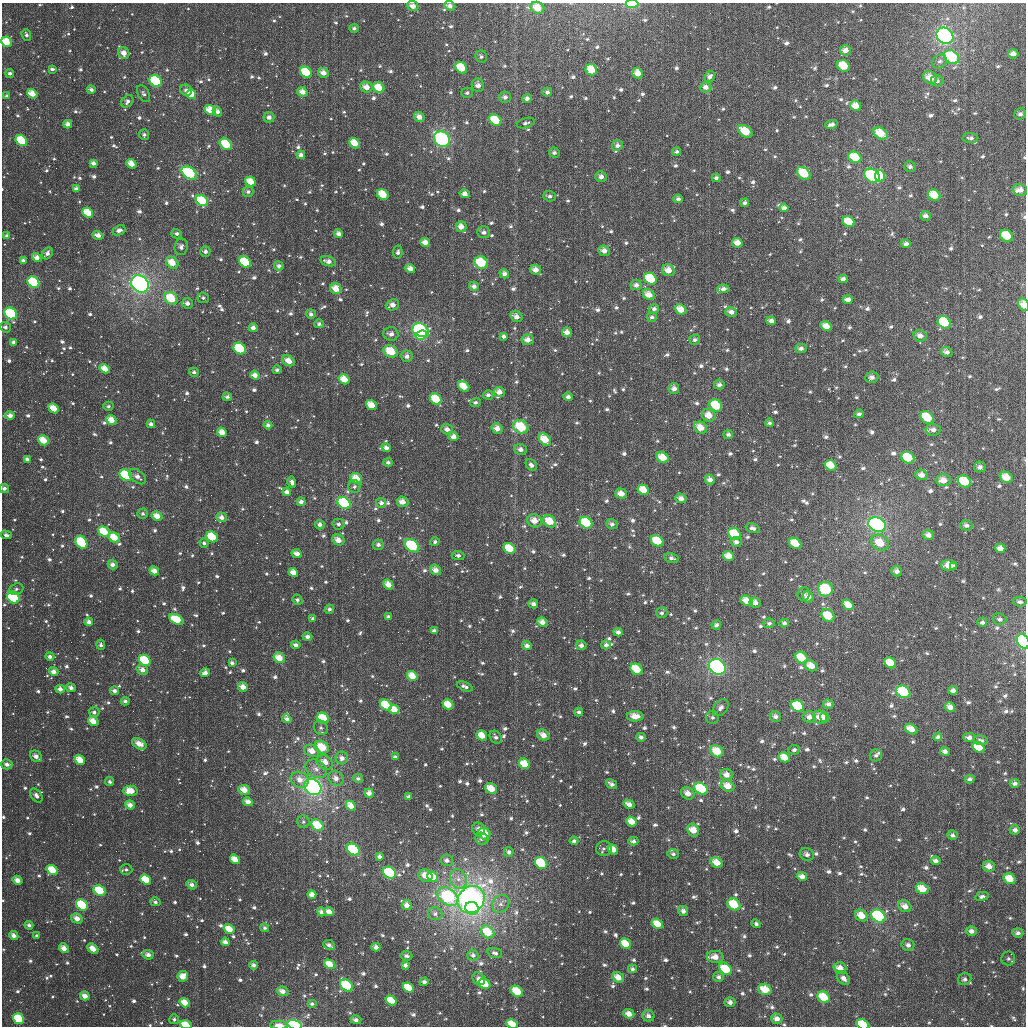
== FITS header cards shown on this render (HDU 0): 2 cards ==
NAXIS1  =                 1024
NAXIS2  =                 1024

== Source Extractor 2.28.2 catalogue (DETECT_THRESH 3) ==
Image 1024 x 1024 px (HDU 0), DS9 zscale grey, 1 PNG px = 1 image px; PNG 1028 x 1028 px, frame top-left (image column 1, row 1024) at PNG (2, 3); each listed source drawn as its Kron ellipse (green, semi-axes under 4 px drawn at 4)
Background 2940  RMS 72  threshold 217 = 3 sigma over >= 5 px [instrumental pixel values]
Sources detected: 1185; of the 1185, the 500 brightest by FLUX_AUTO listed and drawn (685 fainter detections omitted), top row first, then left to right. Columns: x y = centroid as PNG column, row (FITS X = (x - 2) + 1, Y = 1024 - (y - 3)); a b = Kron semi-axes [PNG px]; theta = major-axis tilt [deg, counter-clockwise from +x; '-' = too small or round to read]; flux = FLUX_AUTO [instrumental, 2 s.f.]
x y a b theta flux
632 4 6 3 4 1.3e+05
413 6 6 4 -23 3.7e+04
450 6 6 4 -20 2.5e+04
537 8 7 6 - 7.8e+04
354 28 4 4 - 1.5e+04
26 35 6 4 -69 1.5e+04
945 36 9 7 -40 9.2e+05
6 42 6 5 - 1.1e+05
845 50 5 5 - 3.2e+04
124 53 6 5 - 3.9e+04
1013 54 5 4 - 3.1e+04
481 57 6 5 - 1.5e+04
952 57 8 6 -34 2.8e+05
939 61 8 6 42 1.5e+04
843 66 6 5 - 1.1e+05
461 68 6 5 - 1.6e+05
52 69 4 3 - 1.4e+04
591 70 6 5 - 9.4e+04
306 72 6 5 - 1.8e+05
10 73 4 4 - 1.5e+04
323 73 5 5 - 4.0e+04
638 73 5 5 - 5.1e+04
710 76 5 5 - 1.9e+04
930 78 7 6 - 5.6e+04
156 81 7 5 -42 3.4e+05
937 81 6 5 - 1.7e+04
478 85 7 6 - 3.1e+04
366 87 6 5 - 4.6e+04
706 87 6 5 - 2.7e+04
379 88 6 5 - 8.7e+04
91 90 4 3 - 1.8e+04
186 90 6 5 - 2.1e+04
302 92 5 4 - 4.1e+04
547 92 5 4 - 1.7e+04
467 93 6 5 - 1.4e+04
32 94 5 4 - 6.3e+04
144 94 9 5 -61 1.4e+04
191 94 5 5 - 8.2e+04
7 96 3 3 - 1.4e+04
505 97 6 5 - 2.1e+04
527 98 5 4 - 2.2e+04
127 101 7 5 49 2.0e+04
856 106 6 5 - 6.1e+04
210 110 6 4 -27 6.8e+04
217 112 5 4 - 2.4e+04
1020 114 6 5 - 2.0e+04
269 117 5 5 - 2.6e+04
419 117 5 5 - 3.9e+04
495 120 6 5 - 1.6e+05
526 123 9 5 17 1.4e+04
68 124 4 4 - 3.2e+04
831 125 6 4 19 2.1e+04
745 131 8 5 -34 1.3e+05
881 134 8 5 -33 1.1e+05
144 135 5 5 - 1.4e+04
970 138 8 5 -1 1.6e+04
442 139 9 7 -40 6.0e+05
21 141 6 5 - 2.2e+05
355 143 6 4 -39 8.5e+04
226 144 7 5 -38 1.4e+05
617 145 5 5 - 2.2e+04
677 151 4 4 - 1.4e+04
554 153 5 5 - 1.6e+04
301 155 4 4 - 2.5e+04
855 157 7 5 -29 1.3e+05
93 163 4 4 - 2.1e+04
131 164 5 4 - 5.7e+04
910 167 5 5 - 1.6e+04
189 173 8 5 -34 4.0e+05
804 173 8 5 -41 1.4e+05
872 176 8 6 -37 4.4e+05
880 176 6 5 - 9.1e+04
601 177 5 5 - 2.6e+04
716 178 4 4 - 1.5e+04
250 182 5 4 - 7.1e+04
76 189 4 4 - 2.8e+04
1020 190 7 6 - 3.6e+04
248 192 5 5 - 1.5e+04
383 194 6 5 - 1.1e+05
465 194 5 4 - 2.9e+04
934 195 6 5 - 1.1e+05
550 196 6 5 - 1.7e+04
678 199 4 4 - 1.8e+04
202 201 6 5 - 1.9e+05
745 203 4 4 - 1.5e+04
784 208 4 4 - 2.1e+04
88 213 6 4 -42 9.6e+04
925 216 5 5 - 2.3e+04
849 222 6 5 - 8.3e+04
461 227 5 5 - 4.3e+04
119 230 7 5 24 2.1e+04
484 232 6 6 - 1.8e+04
177 234 5 4 - 1.5e+04
339 234 4 4 - 2.7e+04
98 235 5 4 - 2.9e+04
7 236 4 3 - 1.6e+04
1006 236 7 5 -32 1.4e+05
425 242 5 4 - 3.9e+04
737 243 5 4 - 4.5e+04
906 244 5 4 - 2.2e+04
181 247 8 6 78 2.3e+04
205 251 5 5 - 1.8e+04
604 251 6 5 - 3.5e+04
398 252 6 5 - 1.6e+04
47 253 6 5 - 2.0e+04
37 257 5 4 - 3.2e+04
23 261 4 3 - 2.2e+04
328 261 8 4 -16 2.8e+04
245 262 6 5 - 2.1e+05
172 263 7 5 -37 7.6e+04
481 263 7 6 - 2.2e+05
279 266 5 4 - 1.8e+04
410 268 5 4 - 3.6e+04
535 270 6 5 - 3.7e+04
668 270 6 6 - 4.6e+04
504 274 5 4 - 2.2e+04
650 279 7 5 -35 2.4e+05
843 279 4 4 - 2.3e+04
33 282 6 5 - 4.0e+05
140 284 9 8 - 1.4e+06
636 285 5 5 - 2.3e+04
474 286 5 4 - 2.2e+04
336 289 6 5 - 6.2e+04
723 289 6 4 4 2.3e+04
649 295 6 5 - 5.6e+04
171 298 7 6 - 1.6e+05
203 298 6 5 - 1.4e+04
848 299 5 4 - 2.3e+04
187 303 5 5 - 2.5e+04
392 305 7 5 23 3.4e+04
1023 305 7 5 -64 5.3e+04
654 309 5 5 - 1.8e+04
681 309 6 4 -28 6.7e+04
731 312 6 5 - 2.8e+04
11 314 7 5 -36 2.8e+05
311 314 5 4 - 1.8e+04
516 317 6 5 - 3.3e+04
652 317 5 5 - 1.5e+04
771 321 4 4 - 2.5e+04
944 322 7 5 -35 2.1e+05
319 324 5 4 - 1.5e+04
826 326 6 4 -29 4.9e+04
5 327 5 5 - 1.6e+04
253 328 4 4 - 2.7e+04
420 330 8 6 -22 5.1e+05
567 332 5 4 - 3.7e+04
391 334 7 6 - 2.4e+04
421 335 7 4 5 3.3e+05
504 336 4 4 - 1.7e+04
920 336 6 5 - 2.8e+04
528 340 6 5 - 3.5e+04
695 340 5 5 - 1.5e+04
14 342 4 4 - 1.5e+04
801 348 6 4 1 1.8e+04
240 349 7 5 -37 4.2e+05
391 351 7 6 - 1.4e+05
946 352 6 5 - 2.3e+04
407 356 6 5 - 2.5e+04
289 361 7 5 -34 4.7e+04
105 369 5 4 - 6.2e+04
277 370 4 4 - 1.5e+04
194 372 5 4 - 1.6e+04
255 375 5 4 - 3.4e+04
872 377 7 5 6 1.8e+04
344 379 6 5 - 6.7e+04
719 385 5 5 - 1.9e+04
464 386 6 4 -36 8.0e+04
674 389 5 5 - 2.7e+04
499 392 6 5 - 4.0e+04
488 395 5 4 - 1.7e+04
227 397 4 4 - 1.6e+04
568 397 4 4 - 2.0e+04
436 399 6 5 - 1.5e+05
475 402 5 4 - 1.5e+04
371 405 6 4 -38 6.8e+04
108 406 5 4 - 1.4e+04
716 406 7 5 -39 1.8e+05
54 408 5 4 - 7.1e+04
859 414 5 4 - 1.6e+04
709 415 7 6 - 5.6e+04
10 416 5 3 - 2.6e+04
927 417 7 5 -40 1.6e+05
111 420 5 4 - 6.2e+04
769 423 4 4 - 1.4e+04
151 424 4 4 - 2.0e+04
268 425 4 4 - 1.8e+04
521 427 8 6 -24 2.1e+05
497 428 5 5 - 3.9e+04
700 428 7 5 -32 6.1e+04
447 429 5 5 - 2.8e+04
933 430 7 6 - 2.9e+04
222 432 5 4 - 5.0e+04
728 434 5 4 - 1.5e+04
453 437 5 4 - 3.2e+04
545 439 7 5 -45 9.1e+04
43 440 6 4 -34 8.1e+04
386 448 5 4 - 2.3e+04
520 449 6 5 - 2.8e+04
663 458 6 5 - 8.3e+04
908 458 7 5 -34 1.6e+05
27 459 4 4 - 1.8e+04
388 462 4 4 - 1.4e+04
531 465 6 5 - 2.2e+04
831 465 6 5 - 8.4e+04
980 467 6 5 - 2.3e+04
126 475 6 5 - 3.4e+05
921 475 6 5 - 3.3e+04
137 477 10 6 -39 2.9e+04
1006 477 7 5 -30 6.9e+04
356 478 6 5 - 7.6e+04
710 480 5 5 - 2.7e+04
943 480 7 6 - 4.5e+04
964 481 7 5 -31 2.0e+05
292 482 6 4 -73 1.9e+04
354 487 6 6 - 1.5e+04
4 488 5 4 - 1.9e+04
643 490 6 4 -31 8.1e+04
287 492 4 4 - 2.9e+04
621 494 6 5 - 4.7e+04
681 498 5 4 - 3.0e+04
301 502 4 4 - 2.2e+04
403 502 6 5 - 4.4e+04
344 503 7 5 -37 3.7e+05
381 503 5 5 - 1.9e+04
143 514 5 5 - 1.4e+04
157 516 5 4 - 5.0e+04
222 517 5 5 - 2.5e+04
534 521 7 6 - 5.9e+04
550 521 7 5 -35 1.0e+05
586 523 7 5 -35 2.2e+05
338 524 6 5 - 1.7e+04
612 524 6 5 - 1.8e+04
877 524 9 7 -21 1.2e+06
320 525 5 4 - 2.2e+04
966 525 6 5 - 1.8e+04
753 528 7 5 -15 1.8e+04
104 532 6 4 -33 1.3e+05
735 534 7 5 -40 1.7e+05
6 535 6 4 -14 1.6e+04
928 535 5 5 - 3.0e+04
114 537 6 5 - 9.1e+04
212 537 6 5 - 1.7e+05
338 540 6 5 - 4.1e+04
657 541 7 5 -30 1.3e+05
81 542 7 5 -55 2.5e+05
435 542 4 4 - 1.4e+04
736 542 5 5 - 2.0e+04
204 543 5 4 - 1.4e+04
795 543 7 5 -32 9.0e+04
880 543 9 7 -33 9.2e+04
378 545 5 5 - 1.9e+04
412 546 8 5 -37 3.6e+05
509 548 6 5 - 1.2e+05
1000 548 5 4 - 3.7e+04
297 554 5 4 - 3.4e+04
458 555 6 4 -4 1.8e+04
728 556 6 5 - 5.5e+04
671 558 7 4 -13 1.5e+04
113 565 5 4 - 2.5e+04
949 566 7 5 -3 6.8e+04
954 566 4 3 - 1.5e+04
435 570 6 5 - 3.9e+04
154 571 5 4 - 4.1e+04
897 571 5 5 - 2.1e+04
293 573 5 4 - 5.0e+04
388 585 5 4 - 5.3e+04
16 589 7 5 22 1.4e+04
826 589 7 7 - 3.5e+05
804 594 7 6 - 1.4e+04
13 597 7 5 -37 4.0e+05
808 597 6 5 - 3.3e+04
297 600 5 5 - 1.5e+04
747 601 6 5 - 5.7e+04
1020 602 7 5 -7 1.8e+04
755 603 5 5 - 3.3e+04
533 604 5 4 - 2.3e+04
848 605 6 4 -35 6.5e+04
329 609 4 4 - 1.5e+04
662 613 5 5 - 1.4e+04
828 615 7 5 -47 1.2e+05
388 617 4 4 - 1.7e+04
176 619 7 5 -29 1.6e+05
313 619 4 3 - 1.6e+04
1000 619 7 5 -19 1.7e+04
89 622 4 4 - 2.7e+04
542 622 5 4 - 3.7e+04
982 622 5 4 - 1.5e+04
769 623 5 4 - 1.4e+04
784 623 4 4 - 1.6e+04
716 625 5 4 - 1.7e+04
434 631 4 4 - 2.0e+04
618 632 4 4 - 1.9e+04
307 637 5 4 - 2.1e+04
1023 641 8 5 -62 8.2e+05
101 645 5 4 - 1.4e+04
296 645 4 4 - 2.1e+04
581 645 5 5 - 2.1e+04
606 645 5 4 - 1.7e+04
527 646 5 4 - 2.3e+04
50 657 4 4 - 2.2e+04
279 658 6 5 - 6.6e+04
801 658 6 5 - 1.3e+05
145 660 6 5 - 2.2e+05
232 663 4 3 - 1.6e+04
890 663 6 5 - 7.8e+04
811 666 7 5 -28 5.8e+04
717 667 9 7 -37 8.9e+05
637 669 6 5 - 1.3e+05
142 670 6 5 - 3.2e+04
54 672 5 4 - 3.2e+04
205 673 5 4 - 2.6e+04
412 676 5 4 - 7.0e+04
465 686 8 4 -20 1.9e+04
243 687 5 4 - 4.1e+04
71 688 5 4 - 2.5e+04
60 689 4 4 - 3.1e+04
953 690 5 4 - 2.2e+04
115 691 4 4 - 2.1e+04
903 692 7 6 - 2.7e+05
125 701 4 4 - 1.5e+04
448 704 6 5 - 7.4e+04
828 704 5 4 - 2.3e+04
386 705 6 5 - 1.6e+05
798 706 7 5 -34 2.5e+05
950 707 5 4 - 3.9e+04
721 708 9 6 50 2.5e+04
394 709 5 4 - 7.0e+04
94 712 5 5 - 1.7e+04
579 712 4 4 - 1.4e+04
635 716 8 5 0 5.8e+04
775 716 6 5 - 2.2e+04
712 717 6 6 - 1.6e+04
809 717 6 6 - 2.9e+04
820 717 7 6 - 6.1e+04
825 717 5 4 - 4.6e+04
323 718 6 5 - 1.5e+05
287 719 5 4 - 2.0e+04
93 721 5 4 - 5.9e+04
321 728 7 6 - 1.7e+04
911 729 6 5 - 5.5e+04
482 735 6 4 -33 7.5e+04
543 735 6 5 - 4.4e+04
496 737 7 5 -48 1.9e+04
641 737 4 4 - 1.7e+04
938 737 4 4 - 1.4e+04
969 737 6 5 - 2.2e+04
981 740 7 5 -10 1.4e+04
139 744 8 5 -31 5.2e+04
322 747 7 6 - 1.3e+05
979 747 6 5 - 9.5e+04
794 750 6 5 - 1.5e+04
312 751 8 6 -23 5.0e+04
717 751 7 5 -33 1.1e+05
945 751 5 4 - 2.0e+04
876 755 6 6 - 1.3e+04
36 756 6 5 - 3.5e+04
395 757 4 3 - 1.8e+04
784 757 6 4 -30 6.6e+04
342 758 6 6 - 2.7e+04
80 760 6 4 -34 9.0e+04
325 762 8 6 -40 5.4e+04
7 764 5 5 - 2.4e+04
524 764 6 5 - 8.7e+04
316 769 11 8 -34 3.6e+04
727 775 6 5 - 3.8e+04
336 778 8 7 - 3.2e+04
358 778 5 4 - 1.5e+04
970 779 5 4 - 1.7e+04
300 780 9 7 -26 5.1e+04
110 782 4 4 - 1.5e+04
1015 783 5 4 - 1.8e+04
611 784 6 3 -34 2.0e+04
728 786 7 5 -28 6.2e+04
313 787 9 7 -37 1.3e+06
491 788 6 5 - 7.9e+04
701 789 7 5 -33 2.9e+05
244 790 6 5 - 5.5e+04
130 791 7 5 1 8.7e+04
369 793 5 4 - 2.8e+04
688 793 7 6 - 4.4e+04
36 795 8 5 -53 2.6e+04
409 797 4 3 - 1.6e+04
248 802 5 4 - 3.4e+04
629 804 6 4 -30 3.3e+04
130 805 5 4 - 3.4e+04
351 806 5 4 - 5.3e+04
303 822 6 6 - 1.4e+04
631 822 5 4 - 6.1e+04
317 825 6 5 - 1.5e+05
479 829 7 6 - 2.9e+04
693 830 7 5 -60 7.1e+04
1015 830 5 4 - 2.1e+04
484 834 6 5 - 9.3e+04
953 835 5 4 - 1.5e+04
482 839 7 6 - 1.6e+04
574 841 4 4 - 1.4e+04
633 841 5 4 - 1.7e+04
604 848 8 7 - 1.6e+04
353 849 7 5 -35 3.7e+05
613 849 5 4 - 5.1e+04
509 852 5 4 - 1.6e+04
673 854 5 5 - 1.5e+04
807 854 7 6 - 1.9e+04
379 857 4 4 - 1.8e+04
235 859 5 4 - 7.1e+04
447 860 6 5 - 2.5e+04
935 861 5 4 - 2.1e+04
717 862 6 5 - 6.2e+04
541 863 6 5 - 2.9e+05
989 866 6 5 - 3.7e+04
126 869 6 5 - 1.4e+04
52 870 6 4 -35 1.2e+05
389 873 7 5 -35 3.3e+05
426 876 7 6 - 5.9e+04
802 876 5 4 - 3.0e+04
432 877 6 5 - 1.1e+05
458 879 10 8 -68 4.0e+04
1010 879 6 5 - 8.1e+04
17 880 5 4 - 4.1e+04
146 880 6 4 -38 2.0e+05
192 885 5 4 - 2.5e+04
922 889 6 5 - 9.3e+04
99 890 6 5 - 2.0e+05
312 895 4 4 - 4.3e+04
448 896 11 8 -34 5.3e+05
982 896 7 4 11 1.6e+04
471 900 14 12 41 2.3e+06
155 902 5 4 - 1.5e+04
501 904 9 8 - 2.7e+04
734 904 7 5 -39 1.5e+05
82 905 6 5 - 2.8e+05
407 905 5 5 - 3.6e+04
905 906 7 5 -35 4.0e+04
472 908 7 6 - 3.7e+05
683 911 5 5 - 2.3e+04
321 912 5 4 - 2.0e+04
329 912 5 4 - 3.9e+04
435 914 7 6 - 2.0e+04
861 915 7 5 -34 6.7e+04
878 916 7 6 - 5.4e+05
77 918 6 4 -33 3.9e+04
657 924 6 4 -32 7.9e+04
756 924 5 4 - 1.5e+04
29 925 4 4 - 1.9e+04
265 928 4 4 - 1.4e+04
229 929 6 4 -32 7.9e+04
971 931 5 4 - 2.4e+04
488 932 7 5 -40 1.3e+05
1018 933 5 4 - 1.7e+04
14 936 5 4 - 3.1e+04
37 936 4 4 - 1.4e+04
225 942 4 4 - 3.4e+04
625 944 6 5 - 1.1e+05
329 945 6 5 - 2.1e+04
908 945 6 6 - 2.4e+04
376 947 4 4 - 2.9e+04
64 948 5 4 - 4.5e+04
93 949 6 4 -41 5.0e+04
495 953 7 4 -17 1.6e+04
148 955 5 4 - 2.6e+04
473 955 5 5 - 1.9e+04
406 956 6 4 -7 1.4e+04
715 957 8 6 -3 5.1e+04
1008 958 7 7 - 1.4e+04
330 964 6 4 -32 8.8e+04
253 965 4 4 - 2.2e+04
405 965 4 4 - 1.9e+04
840 968 6 5 - 4.7e+04
632 969 4 4 - 1.4e+04
725 969 7 5 -43 2.1e+05
183 976 5 5 - 6.4e+04
618 977 6 5 - 5.2e+04
718 977 5 5 - 1.7e+04
843 978 7 5 -48 2.9e+04
479 979 7 5 -49 3.0e+04
965 979 7 6 - 1.5e+04
424 982 4 4 - 1.8e+04
484 984 6 5 - 1.5e+05
346 985 7 5 -40 2.4e+05
408 988 6 4 -39 1.3e+05
765 990 7 5 -19 9.1e+04
283 991 6 4 -19 3.5e+04
517 991 7 5 -36 1.5e+05
85 996 5 4 - 4.2e+04
824 997 6 5 - 1.3e+05
391 1000 6 4 -36 9.4e+04
730 1002 5 5 - 2.4e+04
185 1003 5 4 - 6.9e+04
312 1004 5 4 - 1.5e+04
629 1014 5 4 - 4.6e+04
648 1016 6 5 - 2.6e+04
18 1019 6 5 - 2.6e+05
174 1019 5 5 - 1.4e+04
777 1019 6 5 - 3.4e+04
356 1020 5 4 - 2.0e+04
512 1024 6 4 -27 9.2e+04
863 1024 7 5 -25 1.8e+05
186 1025 6 4 -18 1.3e+05
279 1025 9 4 -3 3.9e+04
295 1025 7 4 -17 3.9e+05
At the frame edge (FLAGS 8, measured only in part): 12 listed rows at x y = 632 4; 413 6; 537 8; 6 42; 1023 305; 4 488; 1023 641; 512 1024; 863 1024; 186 1025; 279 1025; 295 1025
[685 fainter detections neither listed nor drawn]

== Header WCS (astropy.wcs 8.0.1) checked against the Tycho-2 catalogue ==
Header WCS as astropy/WCSLIB reads it (applying the file's SIP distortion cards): RA---TAN-SIP/DEC--TAN-SIP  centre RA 01:34:35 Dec +32:11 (23.65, +32.19 deg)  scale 8.66 arcsec/px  FOV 147.8' x 147.9'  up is +179 deg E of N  parity flipped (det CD > 0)
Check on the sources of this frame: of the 60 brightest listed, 59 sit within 11.8 arcsec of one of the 180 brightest Tycho-2 stars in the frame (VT <= 11.33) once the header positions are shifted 5.04 arcsec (3.94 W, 3.14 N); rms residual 3.92 arcsec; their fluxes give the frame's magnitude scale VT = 23.33 - 2.5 log10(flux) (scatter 0.17 mag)
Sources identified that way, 321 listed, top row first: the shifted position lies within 11.8 arcsec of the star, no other Tycho-2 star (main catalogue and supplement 1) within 23.6 arcsec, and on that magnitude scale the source's flux lands within +1.5 / -3 mag of the star's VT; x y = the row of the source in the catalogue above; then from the Tycho-2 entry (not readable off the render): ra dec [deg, ICRS J2000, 3 dp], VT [Tycho-2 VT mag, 2 dp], TYC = Tycho-2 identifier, HIP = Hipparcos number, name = IAU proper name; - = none
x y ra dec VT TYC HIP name
413 6 23.962 +30.969 12.03 2293-789-1 - -
450 6 23.859 +30.966 12.14 2293-832-1 - -
537 8 23.611 +30.967 10.91 2293-894-1 - -
945 36 22.464 +31.007 7.98 2292-876-1 6978 -
6 42 25.101 +31.070 10.72 2294-304-1 - -
124 53 24.771 +31.093 11.71 2294-296-1 - -
1013 54 22.274 +31.044 11.40 2292-460-1 - -
952 57 22.445 +31.058 9.73 2292-969-1 - -
843 66 22.748 +31.087 10.56 2293-483-1 - -
461 68 23.822 +31.116 10.76 2293-604-1 - -
591 70 23.456 +31.113 10.77 2293-575-1 - -
306 72 24.258 +31.134 10.24 2293-687-1 - -
323 73 24.210 +31.134 11.59 2293-685-1 - -
638 73 23.327 +31.118 11.23 2293-581-1 - -
930 78 22.505 +31.109 11.33 2293-532-1 - -
156 81 24.680 +31.161 9.43 2293-802-1 - -
937 81 22.486 +31.115 12.58 2292-844-1 - -
478 85 23.774 +31.156 12.01 2293-717-1 - -
366 87 24.087 +31.166 11.48 2293-764-1 - -
706 87 23.135 +31.147 11.97 2293-675-1 - -
379 88 24.053 +31.168 10.61 2293-765-1 - -
302 92 24.268 +31.180 11.73 2293-837-1 - -
32 94 25.026 +31.194 11.30 2294-214-1 - -
191 94 24.580 +31.190 11.01 2293-862-1 - -
7 96 25.098 +31.200 12.19 2294-201-1 - -
505 97 23.698 +31.183 12.69 2293-809-1 - -
527 98 23.637 +31.185 12.30 2293-816-1 - -
856 106 22.711 +31.182 11.12 2293-752-1 - -
210 110 24.527 +31.228 11.48 2293-959-1 - -
217 112 24.506 +31.231 11.65 2293-949-1 - -
269 117 24.361 +31.243 11.90 2293-930-1 - -
419 117 23.937 +31.235 11.68 2293-948-1 - -
495 120 23.723 +31.240 10.31 2293-951-1 - -
68 124 24.926 +31.266 11.67 2294-235-1 - -
745 131 23.018 +31.252 10.58 2293-952-1 - -
881 134 22.638 +31.246 10.44 2293-931-1 - -
21 141 25.055 +31.308 9.82 2294-277-1 - -
355 143 24.118 +31.302 11.15 2293-793-1 - -
226 144 24.480 +31.310 10.04 2293-734-1 - -
617 145 23.379 +31.293 12.17 2293-854-1 - -
677 151 23.211 +31.303 12.64 2293-836-1 - -
855 157 22.708 +31.306 10.85 2293-843-1 - -
131 164 24.745 +31.360 11.33 2293-544-1 - -
189 173 24.581 +31.381 9.10 2293-506-1 - -
804 173 22.850 +31.349 10.09 2293-677-1 - -
872 176 22.659 +31.349 9.65 2293-688-1 - -
880 176 22.637 +31.347 10.40 2293-691-1 - -
601 177 23.422 +31.369 12.43 2293-584-1 - -
250 182 24.409 +31.399 11.15 2293-466-1 - -
76 189 24.901 +31.422 11.63 2294-337-1 - -
383 194 24.036 +31.424 10.51 2293-401-1 - -
465 194 23.805 +31.418 12.20 2293-435-1 - -
934 195 22.481 +31.391 10.42 2292-1078-1 - -
678 199 23.203 +31.417 12.39 2293-472-1 - -
202 201 24.546 +31.447 10.14 2293-331-1 - -
784 208 22.904 +31.432 11.72 2293-430-1 - -
88 213 24.867 +31.479 10.50 2294-293-1 - -
925 216 22.505 +31.440 12.13 2293-410-1 - -
849 222 22.720 +31.461 11.12 2293-377-1 - -
461 227 23.813 +31.497 11.78 2293-281-1 - -
484 232 23.750 +31.510 12.14 2293-258-1 - -
339 234 24.159 +31.520 12.26 2293-219-1 - -
1006 236 22.274 +31.483 10.66 2292-1043-1 - -
425 242 23.914 +31.537 11.69 2293-181-1 - -
737 243 23.032 +31.520 11.27 2293-257-1 - -
906 244 22.558 +31.509 11.67 2293-290-1 - -
604 251 23.409 +31.547 11.78 2293-184-1 - -
47 253 24.980 +31.578 12.36 2294-215-1 - -
23 261 25.048 +31.596 12.30 2294-194-1 - -
328 261 24.185 +31.587 12.10 2293-89-1 - -
245 262 24.421 +31.593 9.93 2293-69-1 - -
172 263 24.627 +31.597 10.91 2293-47-1 - -
481 263 23.755 +31.584 9.97 2293-100-1 - -
410 268 23.954 +31.600 11.77 2293-62-1 - -
535 270 23.601 +31.597 11.78 2293-90-1 - -
504 274 23.689 +31.608 12.16 2293-70-1 - -
650 279 23.275 +31.612 10.17 2293-65-1 - -
33 282 25.018 +31.648 9.58 2294-357-1 - -
140 284 24.716 +31.650 7.62 2293-1567-1 7680 -
474 286 23.774 +31.640 13.18 2293-81-1 - -
336 289 24.164 +31.653 11.25 2293-250-1 - -
723 289 23.069 +31.631 12.04 2293-21-1 - -
649 295 23.279 +31.650 11.48 2293-1683-1 - -
171 298 24.629 +31.683 10.13 2293-10-1 - -
1023 305 22.217 +31.647 11.62 2292-1419-1 - -
654 309 23.263 +31.684 12.48 2293-367-1 - -
681 309 23.187 +31.684 11.71 2293-373-1 - -
11 314 25.081 +31.724 9.34 2294-394-1 - -
516 317 23.651 +31.711 11.94 2293-31-1 - -
771 321 22.931 +31.705 11.68 2293-109-1 - -
944 322 22.441 +31.696 10.13 2292-1004-1 - -
826 326 22.775 +31.714 11.36 2293-13-1 - -
253 328 24.395 +31.750 12.70 2293-151-1 - -
420 330 23.923 +31.748 8.97 2293-115-1 7428 -
567 332 23.508 +31.745 11.47 2293-88-1 - -
391 334 24.005 +31.759 12.00 2293-155-1 - -
421 335 23.919 +31.760 9.55 2293-150-1 - -
528 340 23.619 +31.765 11.66 2293-154-1 - -
240 349 24.432 +31.801 10.22 2293-260-1 - -
391 351 24.003 +31.801 10.64 2293-232-1 - -
407 356 23.960 +31.812 12.35 2293-261-1 - -
289 361 24.293 +31.829 11.61 2293-301-1 - -
105 369 24.814 +31.854 11.12 2294-359-1 - -
277 370 24.326 +31.850 13.44 2293-335-1 - -
255 375 24.389 +31.864 12.23 2293-359-1 - -
344 379 24.136 +31.870 10.97 2293-363-1 - -
464 386 23.796 +31.882 11.08 2297-466-1 - -
674 389 23.201 +31.874 11.77 2293-344-1 - -
499 392 23.695 +31.893 11.53 2297-472-1 - -
488 395 23.727 +31.900 12.54 2297-505-1 - -
227 397 24.466 +31.917 12.34 2297-399-1 - -
436 399 23.874 +31.914 10.38 2297-459-1 - -
475 402 23.763 +31.919 13.02 2297-467-1 - -
371 405 24.057 +31.932 11.53 2297-379-1 - -
716 406 23.080 +31.913 9.84 2297-510-1 - -
54 408 24.957 +31.951 10.95 2298-313-1 - -
859 414 22.675 +31.922 11.85 2297-509-1 - -
709 415 23.099 +31.937 11.01 2297-423-1 - -
10 416 25.082 +31.969 11.84 2298-344-1 - -
927 417 22.480 +31.926 10.41 2296-1167-1 - -
111 420 24.793 +31.977 11.21 2298-351-1 - -
151 424 24.682 +31.985 12.52 2297-213-1 - -
268 425 24.350 +31.984 12.58 2297-252-1 - -
521 427 23.630 +31.976 9.84 2297-307-1 - -
497 428 23.699 +31.981 11.49 2297-294-1 - -
700 428 23.121 +31.967 11.67 2297-360-1 - -
447 429 23.841 +31.985 11.92 2297-262-1 - -
933 430 22.463 +31.954 12.12 2296-1245-1 - -
222 432 24.480 +32.003 11.11 2297-176-1 - -
453 437 23.823 +32.003 12.38 2297-221-1 - -
545 439 23.562 +32.005 11.06 2297-225-1 - -
43 440 24.985 +32.028 10.59 2298-419-1 - -
386 448 24.013 +32.032 11.78 2297-126-1 - -
520 449 23.632 +32.030 12.11 2297-158-1 - -
663 458 23.227 +32.041 10.80 2297-141-1 - -
908 458 22.531 +32.024 10.11 2297-204-1 - -
831 465 22.750 +32.049 10.96 2297-131-1 - -
980 467 22.327 +32.040 12.13 2296-1412-1 - -
126 475 24.750 +32.110 9.52 2298-393-1 7691 -
921 475 22.492 +32.064 11.71 2296-1492-1 - -
137 477 24.718 +32.112 12.19 2297-161-1 - -
1006 477 22.250 +32.063 10.97 2296-1488-1 - -
356 478 24.095 +32.109 10.90 2297-94-1 - -
710 480 23.092 +32.091 11.86 2297-13-1 - -
943 480 22.429 +32.075 11.43 2296-1495-1 - -
964 481 22.368 +32.077 10.44 2296-1516-1 - -
4 488 25.096 +32.144 12.64 2298-317-1 - -
643 490 23.279 +32.121 11.02 2297-103-1 - -
287 492 24.292 +32.143 11.78 2297-222-1 - -
681 498 23.172 +32.138 12.14 2297-150-1 - -
403 502 23.963 +32.162 11.60 2297-261-1 - -
344 503 24.129 +32.168 9.46 2297-300-1 - -
157 516 24.660 +32.207 11.31 2297-477-1 - -
534 521 23.587 +32.201 11.34 2297-383-1 - -
550 521 23.544 +32.202 10.82 2297-381-1 - -
586 523 23.439 +32.203 10.05 2297-384-1 - -
877 524 22.611 +32.188 8.37 2297-283-1 7020 -
966 525 22.359 +32.181 12.34 2296-1344-1 - -
104 532 24.810 +32.246 10.50 2298-405-1 - -
735 534 23.016 +32.221 10.03 2297-455-1 - -
928 535 22.467 +32.208 11.53 2296-1251-1 - -
114 537 24.781 +32.260 11.03 2298-387-1 - -
212 537 24.503 +32.255 10.24 2297-113-1 - -
657 541 23.236 +32.243 10.30 2297-236-1 - -
795 543 22.844 +32.239 10.99 2297-420-1 - -
880 543 22.602 +32.232 10.72 2297-496-1 - -
412 546 23.932 +32.268 9.45 2297-130-1 - -
509 548 23.656 +32.269 10.69 2297-99-1 - -
1000 548 22.260 +32.234 11.59 2296-1168-1 - -
297 554 24.261 +32.292 11.89 2297-238-1 - -
728 556 23.032 +32.274 11.67 2297-78-1 - -
113 565 24.785 +32.324 12.67 2298-262-1 - -
949 566 22.405 +32.279 11.46 2296-1483-1 - -
435 570 23.865 +32.325 11.57 2297-373-1 - -
154 571 24.667 +32.339 11.61 2297-520-1 - -
293 573 24.270 +32.338 11.37 2297-486-1 - -
388 585 23.999 +32.362 11.62 2297-485-1 - -
826 589 22.752 +32.347 9.55 2297-409-1 - -
13 597 25.066 +32.407 9.31 2298-348-1 - -
808 597 22.802 +32.366 12.05 2297-506-1 - -
297 600 24.258 +32.402 12.57 2297-326-1 - -
747 601 22.978 +32.380 11.57 2297-471-1 - -
755 603 22.953 +32.384 11.74 2297-460-1 - -
848 605 22.688 +32.383 11.41 2297-470-1 - -
828 615 22.743 +32.410 10.47 2297-382-1 - -
388 617 23.997 +32.439 12.19 2297-205-1 - -
176 619 24.600 +32.455 10.35 2297-93-1 - -
89 622 24.851 +32.463 12.03 2298-420-1 - -
784 623 22.868 +32.431 12.16 2297-286-1 - -
716 625 23.062 +32.440 12.18 2297-260-1 - -
307 637 24.227 +32.491 12.18 2297-15-1 - -
50 657 24.962 +32.547 12.64 2298-371-1 - -
279 658 24.306 +32.544 10.86 2297-969-1 - -
801 658 22.816 +32.513 10.48 2297-14-1 - -
145 660 24.689 +32.554 9.74 2297-925-1 - -
890 663 22.562 +32.519 11.05 2297-1101-1 - -
811 666 22.788 +32.532 11.53 2297-1055-1 - -
717 667 23.054 +32.542 8.08 2297-1046-1 7153 -
637 669 23.285 +32.552 10.51 2297-986-1 - -
142 670 24.696 +32.577 12.06 2297-874-1 - -
54 672 24.950 +32.584 12.01 2298-321-1 - -
412 676 23.925 +32.581 10.85 2297-888-1 - -
243 687 24.409 +32.614 11.98 2297-1760-1 - -
71 688 24.899 +32.622 12.20 2298-288-1 - -
60 689 24.930 +32.625 12.26 2298-284-1 - -
115 691 24.775 +32.628 12.45 2298-285-1 - -
903 692 22.521 +32.588 9.43 2297-932-1 - -
125 701 24.744 +32.653 13.25 2297-536-1 - -
448 704 23.822 +32.647 10.98 2297-622-1 - -
386 705 23.999 +32.652 10.76 2297-641-1 - -
798 706 22.822 +32.630 10.08 2297-764-1 - -
950 707 22.388 +32.620 11.67 2296-898-1 - -
394 709 23.975 +32.662 10.88 2297-597-1 - -
775 716 22.885 +32.656 12.46 2297-664-1 - -
809 717 22.789 +32.655 12.19 2297-669-1 - -
820 717 22.759 +32.654 12.10 2297-695-1 - -
825 717 22.746 +32.654 11.88 2297-696-1 - -
323 718 24.177 +32.687 10.15 2297-575-1 - -
287 719 24.282 +32.689 12.49 2297-527-1 - -
93 721 24.835 +32.702 11.31 2298-167-1 - -
911 729 22.496 +32.677 11.75 2296-1062-1 - -
482 735 23.723 +32.721 11.46 2297-789-1 - -
543 735 23.547 +32.716 10.90 2297-708-1 - -
938 737 22.421 +32.692 12.14 2296-1142-1 - -
969 737 22.330 +32.691 12.66 2296-1127-1 - -
322 747 24.180 +32.757 10.43 2297-548-1 - -
979 747 22.302 +32.714 10.85 2296-1112-1 - -
312 751 24.208 +32.766 11.67 2297-763-1 - -
717 751 23.049 +32.744 10.31 2297-924-1 - -
945 751 22.399 +32.727 12.99 2296-1006-1 - -
36 756 24.998 +32.788 11.92 2298-164-1 - -
784 757 22.856 +32.754 11.44 2297-955-1 - -
80 760 24.872 +32.796 11.26 2298-173-1 - -
325 762 24.170 +32.793 11.52 2297-1023-1 - -
7 764 25.082 +32.808 12.07 2298-217-1 - -
524 764 23.600 +32.787 10.52 2297-979-1 - -
336 778 24.138 +32.831 11.89 2297-629-1 - -
358 778 24.075 +32.830 12.12 2297-663-1 - -
300 780 24.242 +32.835 11.72 2297-528-1 - -
1015 783 22.196 +32.798 12.24 2296-822-1 - -
313 787 24.202 +32.854 7.83 2297-586-1 7516 -
491 788 23.693 +32.848 10.49 2297-535-1 - -
701 789 23.092 +32.836 9.74 2297-751-1 - -
244 790 24.400 +32.863 11.13 2297-624-1 - -
130 791 24.724 +32.868 11.25 2297-690-1 - -
369 793 24.043 +32.865 11.94 2297-599-1 - -
688 793 23.130 +32.847 11.79 2297-608-1 - -
409 797 23.929 +32.871 11.99 2297-619-1 - -
248 802 24.389 +32.891 12.15 2297-736-1 - -
629 804 23.297 +32.878 11.97 2297-607-1 - -
351 806 24.094 +32.897 11.81 2297-732-1 - -
631 822 23.289 +32.919 11.71 2297-779-1 - -
317 825 24.188 +32.945 10.09 2297-946-1 - -
693 830 23.111 +32.935 11.29 2297-844-1 - -
1015 830 22.190 +32.910 12.03 2296-992-1 - -
484 834 23.710 +32.956 10.28 2297-950-1 - -
353 849 24.084 +33.002 9.45 2297-1116-1 - -
613 849 23.339 +32.987 11.80 2297-1036-1 - -
235 859 24.423 +33.030 11.02 2297-1017-1 7587 -
717 862 23.041 +33.012 11.28 2297-1098-1 - -
541 863 23.545 +33.025 9.79 2297-1091-1 - -
989 866 22.261 +32.999 11.54 2296-688-1 - -
52 870 24.947 +33.061 10.54 2298-154-1 - -
802 876 22.795 +33.039 11.85 2297-1071-1 - -
432 877 23.856 +33.063 11.28 2297-967-1 - -
1010 879 22.200 +33.028 10.63 2296-553-1 - -
17 880 25.047 +33.087 12.15 2298-175-1 - -
146 880 24.678 +33.081 10.61 2297-872-1 - -
192 885 24.547 +33.092 12.06 2297-838-1 - -
922 889 22.450 +33.060 10.63 2296-441-1 - -
99 890 24.811 +33.109 9.91 2298-189-1 - -
312 895 24.201 +33.111 11.25 2297-780-1 - -
448 896 23.810 +33.110 9.13 2297-819-1 - -
471 900 23.742 +33.118 6.82 2297-786-1 7370 -
734 904 22.988 +33.112 10.16 2297-869-1 - -
82 905 24.860 +33.145 9.60 2298-228-1 - -
407 905 23.928 +33.132 12.22 2297-726-1 - -
905 906 22.497 +33.103 11.83 2296-326-1 - -
472 908 23.740 +33.137 9.26 2297-722-1 - -
683 911 23.134 +33.130 12.15 2297-778-1 - -
321 912 24.174 +33.153 12.63 2297-644-1 - -
329 912 24.151 +33.151 11.87 2297-651-1 - -
861 915 22.621 +33.129 11.22 2297-807-1 - -
878 916 22.572 +33.129 9.06 2297-809-1 7012 -
77 918 24.875 +33.177 11.94 2298-249-1 - -
657 924 23.206 +33.163 11.23 2297-668-1 - -
229 929 24.437 +33.197 11.01 2297-1573-1 - -
971 931 22.305 +33.156 12.11 2296-152-1 - -
488 932 23.693 +33.193 10.62 2297-553-1 - -
1018 933 22.171 +33.157 12.23 2296-156-1 - -
14 936 25.056 +33.220 12.23 2298-208-1 - -
225 942 24.448 +33.229 11.84 2297-1462-1 - -
625 944 23.296 +33.213 10.57 2297-1598-1 - -
908 945 22.485 +33.195 11.91 2296-48-1 - -
64 948 24.911 +33.249 11.37 2298-184-1 - -
93 949 24.827 +33.250 11.60 2298-185-1 - -
148 955 24.669 +33.262 12.34 2297-1341-1 - -
715 957 23.038 +33.239 11.86 2297-1542-1 - -
330 964 24.145 +33.279 10.62 2297-1291-1 - -
840 968 22.678 +33.257 12.42 2297-1465-1 - -
725 969 23.007 +33.268 10.48 2297-1417-1 - -
183 976 24.569 +33.314 11.32 2297-1235-1 - -
618 977 23.315 +33.295 11.20 2297-1297-1 - -
843 978 22.669 +33.279 12.09 2297-1378-1 - -
484 984 23.700 +33.318 10.19 2297-1247-1 - -
346 985 24.097 +33.329 9.58 2297-1211-1 - -
408 988 23.918 +33.331 11.05 2297-1216-1 - -
765 990 22.893 +33.314 10.76 2297-1328-1 - -
283 991 24.280 +33.345 12.07 2297-1162-1 - -
517 991 23.605 +33.335 10.61 2297-1224-1 - -
85 996 24.849 +33.363 11.90 2298-88-1 - -
824 997 22.722 +33.328 10.32 2297-1250-1 - -
391 1000 23.967 +33.363 10.91 2297-1141-1 - -
185 1003 24.562 +33.376 11.13 2297-1142-1 - -
629 1014 23.282 +33.381 11.78 2297-1150-1 - -
18 1019 25.039 +33.419 9.72 2298-8-1 7781 -
174 1019 24.592 +33.416 12.69 2297-1451-1 - -
356 1020 24.068 +33.410 12.14 2297-1320-1 - -
512 1024 23.618 +33.413 10.75 2297-1243-1 - -
863 1024 22.607 +33.391 11.19 2297-1129-1 - -
295 1025 24.243 +33.428 8.93 2297-1503-1 - -